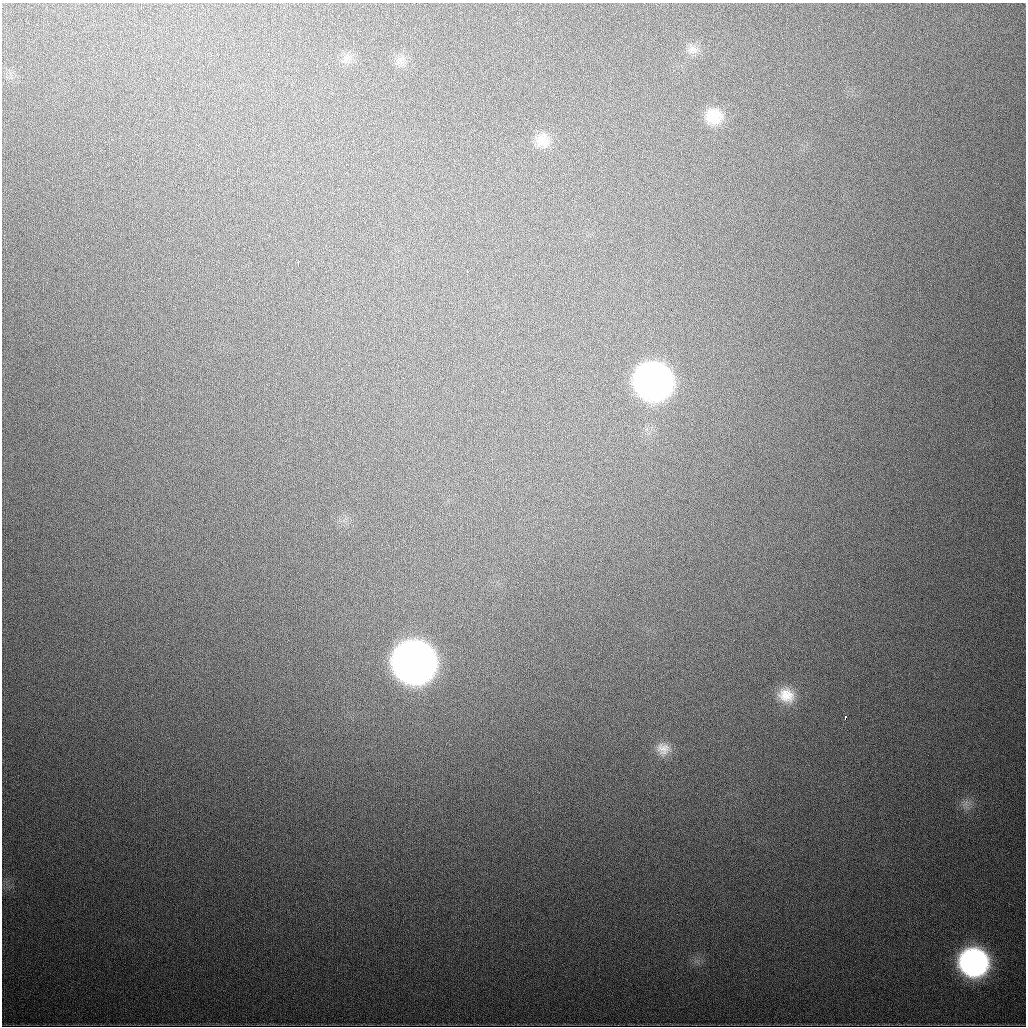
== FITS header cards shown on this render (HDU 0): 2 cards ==
NAXIS1  =                 1024
NAXIS2  =                 1024

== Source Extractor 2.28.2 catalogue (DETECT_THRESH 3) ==
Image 1024 x 1024 px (HDU 0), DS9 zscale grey, 1 PNG px = 1 image px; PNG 1028 x 1028 px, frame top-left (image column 1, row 1024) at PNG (2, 3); no overlay
Background 550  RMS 18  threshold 54.6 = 3 sigma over >= 5 px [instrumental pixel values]
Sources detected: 14; all 14 listed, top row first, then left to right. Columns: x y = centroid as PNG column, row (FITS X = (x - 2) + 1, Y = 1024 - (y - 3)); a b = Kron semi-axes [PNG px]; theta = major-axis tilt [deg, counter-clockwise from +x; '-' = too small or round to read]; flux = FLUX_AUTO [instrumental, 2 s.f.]
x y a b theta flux
692 50 15 11 16 1.1e+04
400 60 11 10 - 8.9e+03
714 116 21 19 -11 3.6e+04
542 140 20 19 - 2.2e+04
298 264 5 2 - 4.0e+03
467 271 3 2 - 1.6e+03
390 341 2 2 - 1.6e+03
653 381 23 22 - 1.0e+06
414 662 24 23 - 2.3e+06
786 695 23 20 -28 3.2e+04
845 718 4 2 - 4.1e+03
663 749 18 16 -34 1.7e+04
966 803 9 4 54 4.6e+03
973 962 21 20 - 3.9e+05